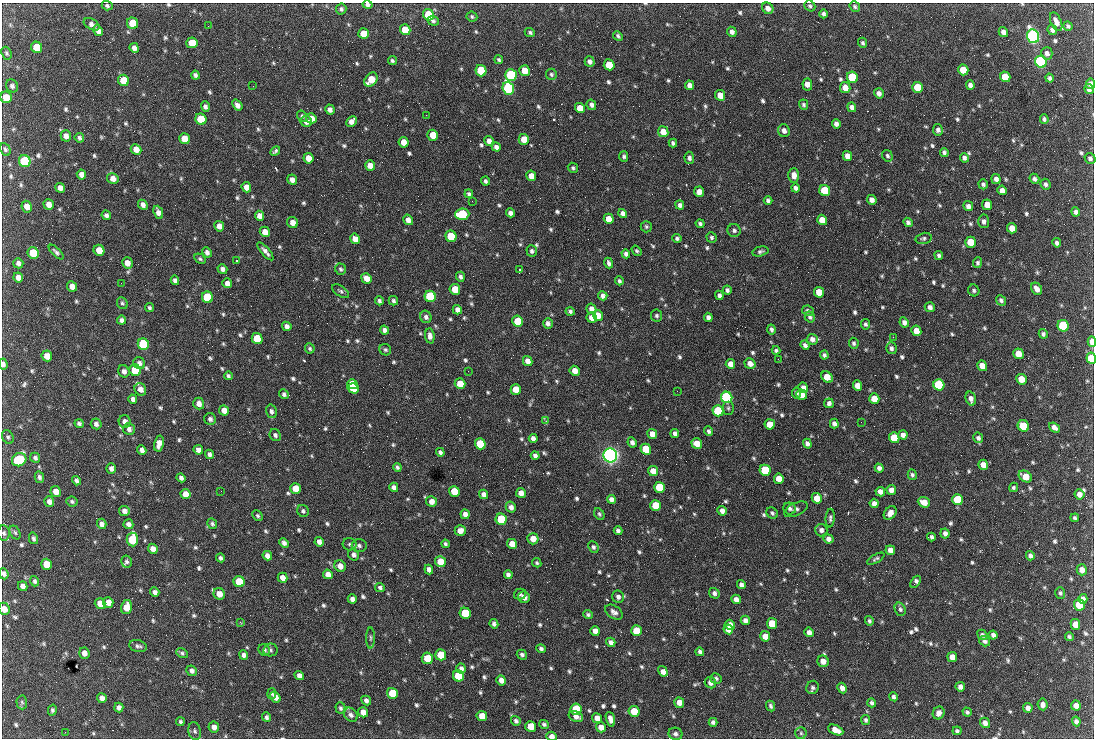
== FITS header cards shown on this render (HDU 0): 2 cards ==
NAXIS1  =                 1092 /fastest changing axis
NAXIS2  =                  736 /next to fastest changing axis

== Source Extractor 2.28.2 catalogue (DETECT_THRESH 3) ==
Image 1092 x 736 px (HDU 0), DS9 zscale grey, 1 PNG px = 1 image px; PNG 1096 x 740 px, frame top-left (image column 1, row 736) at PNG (2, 3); each listed source drawn as its Kron ellipse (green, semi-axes under 4 px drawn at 4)
Background 1670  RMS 38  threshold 114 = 3 sigma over >= 5 px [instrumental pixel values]
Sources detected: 825; of the 825, the 500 brightest by FLUX_AUTO listed and drawn (325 fainter detections omitted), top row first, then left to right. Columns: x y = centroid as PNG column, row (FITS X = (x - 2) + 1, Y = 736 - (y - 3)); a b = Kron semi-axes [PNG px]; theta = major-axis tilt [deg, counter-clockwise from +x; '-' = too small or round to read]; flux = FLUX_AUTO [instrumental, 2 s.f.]
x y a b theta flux
368 5 5 4 - 8.0e+03
107 6 5 4 - 5.2e+03
810 6 6 5 - 5.2e+03
855 6 5 5 - 5.3e+03
768 8 6 5 - 1.5e+04
341 9 5 5 - 6.6e+03
823 14 4 4 - 7.2e+03
428 15 6 5 - 8.2e+04
472 17 5 5 - 4.8e+03
433 21 5 4 - 5.8e+03
1056 22 10 5 -66 1.6e+04
132 23 6 5 - 7.4e+04
92 24 9 5 -28 1.0e+04
208 26 2 2 - 5.1e+03
1068 26 5 4 - 5.5e+03
405 30 5 5 - 5.3e+04
1052 30 5 4 - 8.7e+03
98 31 5 4 - 1.2e+04
530 32 5 4 - 5.2e+03
732 32 5 4 - 1.1e+04
1003 32 5 4 - 1.3e+04
364 34 5 5 - 5.5e+04
618 36 5 3 - 5.1e+03
1033 36 7 6 - 1.2e+06
192 43 6 5 - 4.8e+04
863 43 5 4 - 5.2e+03
37 47 6 5 - 7.6e+04
134 48 5 4 - 1.1e+04
6 53 7 5 -68 5.1e+03
1047 53 6 5 - 1.0e+04
499 60 4 3 - 5.0e+03
392 61 4 4 - 4.9e+03
590 61 5 5 - 9.9e+03
1041 62 6 5 - 8.0e+05
609 65 5 5 - 5.9e+04
963 70 5 5 - 5.7e+04
481 71 6 5 - 1.6e+05
525 71 5 5 - 3.8e+04
551 74 5 5 - 5.4e+03
195 75 4 4 - 6.7e+03
511 75 6 5 - 2.8e+05
852 77 6 5 - 2.0e+05
1005 77 5 5 - 5.9e+04
1050 78 4 3 - 6.3e+03
124 80 6 5 - 7.7e+04
371 80 8 5 49 5.2e+04
1091 84 5 4 - 1.2e+04
689 85 5 4 - 1.6e+04
807 85 6 5 - 2.1e+04
970 85 4 4 - 1.0e+04
12 86 7 6 - 8.4e+03
253 86 2 2 - 2.0e+04
918 87 5 5 - 9.2e+04
508 88 6 5 - 5.8e+05
845 88 5 5 - 2.7e+04
1089 89 5 4 - 1.0e+04
879 93 5 4 - 1.1e+04
720 95 5 5 - 3.2e+04
6 97 6 5 - 3.9e+04
237 105 6 4 -53 1.2e+04
591 105 5 4 - 9.0e+03
804 105 5 4 - 5.0e+03
205 107 5 4 - 8.6e+03
852 107 5 4 - 1.1e+04
580 108 5 5 - 4.2e+04
330 109 5 4 - 1.2e+04
426 115 2 2 - 6.3e+03
302 116 6 4 -55 4.8e+03
311 118 5 5 - 2.0e+04
201 119 6 5 - 6.3e+04
1044 119 5 4 - 5.6e+03
351 121 6 5 - 1.4e+04
306 122 6 5 - 1.3e+04
836 124 5 4 - 9.4e+03
938 130 5 5 - 9.2e+03
784 131 6 5 - 1.1e+04
663 132 5 5 - 3.1e+04
433 135 5 5 - 5.1e+04
66 136 5 5 - 1.5e+04
79 138 5 4 - 6.3e+03
184 139 5 5 - 3.9e+04
524 139 5 5 - 3.5e+04
489 141 5 4 - 1.2e+04
404 142 5 5 - 2.7e+04
673 143 4 4 - 6.4e+03
496 147 5 4 - 1.1e+04
5 149 7 5 -63 5.9e+03
136 149 5 5 - 2.3e+04
275 151 5 3 - 5.4e+03
944 152 4 4 - 6.3e+03
624 156 5 4 - 5.3e+03
847 156 5 4 - 1.6e+04
887 156 6 5 - 6.0e+03
308 158 5 5 - 2.7e+04
689 158 6 5 - 7.5e+03
964 158 5 4 - 8.1e+03
1090 158 6 5 - 6.2e+03
25 161 6 5 - 2.7e+05
370 165 5 5 - 2.4e+04
573 168 5 4 - 5.0e+03
81 175 5 4 - 1.5e+04
794 175 7 5 89 1.6e+04
531 176 5 5 - 2.9e+04
113 179 6 5 - 1.8e+04
996 179 5 4 - 1.0e+04
1034 179 5 4 - 7.8e+03
292 180 5 4 - 1.3e+04
485 181 4 3 - 6.1e+03
983 184 5 4 - 6.9e+03
1045 184 5 5 - 7.2e+03
246 187 5 4 - 2.1e+04
60 188 5 4 - 1.2e+04
795 188 4 4 - 7.6e+03
1002 190 5 4 - 1.4e+04
825 191 5 5 - 1.5e+05
699 192 5 5 - 1.9e+04
469 194 4 4 - 5.2e+03
768 200 4 4 - 5.9e+03
872 200 5 4 - 1.4e+04
472 201 2 2 - 8.0e+03
49 204 5 5 - 1.9e+04
143 205 5 4 - 1.1e+04
680 205 5 4 - 7.6e+03
987 205 5 5 - 2.5e+04
968 206 5 4 - 1.1e+04
27 207 6 5 - 2.0e+04
158 212 7 4 -69 1.3e+04
1076 212 4 4 - 6.8e+03
510 213 4 4 - 1.0e+04
623 213 5 4 - 1.0e+04
462 214 7 5 5 1.6e+05
106 215 5 4 - 8.0e+03
259 216 5 4 - 1.8e+04
609 219 5 5 - 3.2e+04
408 220 5 4 - 1.3e+04
822 220 5 5 - 3.2e+04
984 221 7 5 -84 9.0e+03
292 222 6 5 - 1.8e+04
908 222 5 4 - 6.5e+03
700 224 4 3 - 5.7e+03
219 226 5 5 - 1.7e+04
646 227 6 5 - 4.9e+03
1012 228 5 4 - 2.6e+04
734 230 6 6 - 7.4e+03
265 232 5 5 - 2.2e+04
451 236 6 5 - 1.5e+05
712 237 5 5 - 5.4e+03
677 238 5 4 - 5.7e+03
924 238 8 5 12 6.1e+03
355 239 5 5 - 2.5e+04
970 242 5 5 - 5.6e+04
1057 243 4 4 - 7.9e+03
99 250 6 5 - 3.3e+04
265 251 11 3 -50 1.1e+04
532 251 6 5 - 6.5e+03
637 251 6 4 -55 4.9e+03
760 251 8 4 13 6.3e+03
56 252 9 4 -44 6.4e+03
207 252 5 4 - 9.4e+03
33 253 6 5 - 1.0e+05
626 254 4 4 - 7.8e+03
939 255 4 4 - 5.9e+03
200 259 6 4 -30 4.9e+03
236 261 3 2 - 1.2e+05
18 263 5 5 - 9.3e+03
127 263 6 5 - 1.9e+04
609 263 5 3 - 7.9e+03
978 263 5 4 - 5.8e+03
222 269 5 4 - 9.3e+03
341 269 5 5 - 5.6e+03
519 269 3 2 - 6.1e+03
18 277 5 4 - 1.7e+04
460 277 5 4 - 6.8e+03
366 278 6 4 -50 2.1e+04
175 280 5 4 - 9.6e+03
619 281 4 3 - 6.2e+03
121 283 2 2 - 9.1e+03
227 283 5 4 - 1.2e+04
72 286 5 4 - 1.7e+04
455 289 5 5 - 5.6e+04
1037 289 6 5 - 1.5e+04
727 290 4 4 - 6.5e+03
974 290 6 5 - 6.0e+03
341 291 9 5 -34 6.2e+03
819 292 5 5 - 4.1e+04
719 295 4 4 - 8.1e+03
430 296 6 5 - 2.5e+05
603 296 5 4 - 9.4e+03
207 297 6 5 - 2.1e+05
1001 300 6 4 -47 6.5e+03
379 301 4 4 - 5.5e+03
393 301 5 4 - 5.4e+03
122 303 6 5 - 5.1e+03
930 307 5 5 - 1.0e+04
149 308 5 4 - 5.1e+03
591 309 5 4 - 1.6e+04
457 310 5 4 - 1.1e+04
570 311 4 4 - 5.9e+03
808 311 6 5 - 6.6e+03
598 315 5 5 - 2.7e+04
657 316 6 5 - 5.6e+03
426 317 6 5 - 8.3e+03
708 317 4 4 - 9.3e+03
810 317 6 5 - 6.2e+03
592 318 5 5 - 2.6e+04
122 320 4 4 - 8.0e+03
518 321 5 5 - 8.4e+04
904 322 5 4 - 1.1e+04
548 323 5 4 - 9.4e+03
865 324 5 4 - 5.9e+03
287 326 5 4 - 1.2e+04
1063 326 6 5 - 2.6e+05
771 329 5 4 - 6.8e+03
384 330 5 4 - 9.7e+03
916 331 5 5 - 2.7e+04
1043 334 5 4 - 5.5e+03
430 336 7 4 -83 1.2e+04
893 337 2 2 - 1.5e+04
257 338 6 5 - 9.0e+04
812 339 5 5 - 1.2e+04
1092 342 5 3 - 3.2e+04
854 343 5 5 - 5.9e+03
143 344 6 5 - 3.1e+05
805 345 5 4 - 7.8e+03
310 348 5 5 - 4.8e+03
891 348 6 5 - 7.4e+03
385 350 6 5 - 4.8e+03
776 350 4 4 - 5.7e+03
1018 354 5 5 - 3.5e+04
824 355 4 4 - 6.4e+03
47 356 5 5 - 2.6e+04
1091 358 6 4 -82 8.9e+04
778 359 2 2 - 8.8e+03
528 361 5 4 - 1.7e+04
139 363 6 5 - 1.0e+04
750 363 6 5 - 1.6e+04
3 364 6 4 -85 8.6e+03
730 364 5 4 - 1.6e+04
982 366 5 5 - 2.4e+04
135 370 6 5 - 1.1e+05
124 371 6 5 - 1.1e+04
468 371 2 2 - 5.8e+03
575 371 5 4 - 2.0e+04
228 376 4 3 - 5.1e+03
827 377 6 5 - 3.6e+04
1021 379 5 5 - 3.6e+04
352 384 5 5 - 6.9e+04
460 384 5 5 - 3.9e+04
939 385 6 5 - 2.7e+05
857 386 5 4 - 2.4e+04
353 388 6 5 - 8.4e+04
803 388 5 4 - 1.5e+04
140 389 6 5 - 1.6e+04
516 389 5 5 - 4.5e+04
677 391 2 2 - 6.0e+03
796 393 5 4 - 6.4e+03
284 394 5 4 - 6.8e+03
802 395 5 5 - 2.7e+04
727 397 6 5 - 6.8e+05
133 399 4 4 - 9.6e+03
874 399 5 5 - 3.3e+04
971 399 7 5 -75 1.2e+04
829 403 5 5 - 8.2e+03
199 404 6 5 - 1.7e+04
728 408 6 5 - 4.9e+03
224 410 5 5 - 2.1e+04
271 411 7 5 -76 8.6e+03
718 411 5 5 - 1.7e+05
210 419 6 6 - 8.4e+03
546 421 3 2 - 7.7e+03
125 422 6 6 - 1.1e+04
861 422 2 2 - 5.5e+03
79 424 4 4 - 6.6e+03
96 424 5 5 - 8.2e+03
770 424 5 5 - 3.7e+04
834 424 5 4 - 1.1e+04
1023 426 6 5 - 9.8e+04
1054 427 6 4 -37 1.1e+04
129 429 6 5 - 8.9e+03
709 431 5 4 - 6.1e+03
675 433 4 4 - 8.0e+03
652 434 5 5 - 2.3e+04
275 435 6 5 - 7.2e+03
903 435 4 4 - 1.2e+04
8 437 7 5 -62 5.4e+03
533 438 5 4 - 1.1e+04
894 438 5 5 - 9.5e+04
978 438 5 5 - 7.1e+03
632 442 5 4 - 9.3e+03
697 443 5 5 - 3.3e+04
159 444 8 4 77 1.7e+04
480 444 5 5 - 1.3e+05
807 444 5 4 - 9.8e+03
646 449 5 5 - 1.1e+05
142 450 5 4 - 9.6e+03
198 450 5 4 - 1.2e+04
440 452 4 4 - 6.7e+03
209 454 5 4 - 7.8e+03
610 455 7 6 - 1.6e+06
535 456 4 4 - 8.2e+03
35 458 5 4 - 7.2e+03
19 460 7 6 - 2.0e+05
983 465 5 5 - 2.1e+04
397 467 4 3 - 5.8e+03
111 468 5 4 - 9.8e+03
879 468 4 4 - 9.3e+03
765 470 5 5 - 1.6e+05
653 471 5 5 - 2.9e+04
912 475 5 4 - 6.0e+03
1025 476 7 5 -33 4.5e+04
39 477 6 4 -75 7.2e+03
181 478 4 4 - 9.3e+03
779 479 5 5 - 3.5e+04
77 481 5 4 - 7.8e+03
394 487 5 4 - 1.1e+04
659 487 5 5 - 1.2e+05
1013 487 5 4 - 4.9e+03
295 488 5 5 - 4.4e+04
891 490 5 5 - 1.7e+04
56 491 5 5 - 2.0e+04
221 491 2 2 - 7.1e+03
454 491 5 5 - 5.9e+04
880 492 5 4 - 1.4e+04
521 493 5 5 - 2.0e+04
186 494 5 5 - 2.5e+04
484 494 5 4 - 1.3e+04
1079 494 5 5 - 1.5e+04
817 498 5 5 - 3.1e+04
611 499 4 4 - 1.0e+04
958 500 5 5 - 1.5e+05
72 501 6 5 - 4.9e+03
431 501 5 5 - 1.8e+04
49 502 5 4 - 1.2e+04
924 502 6 5 - 2.5e+04
874 503 5 4 - 1.3e+04
656 506 5 5 - 9.3e+04
511 507 6 5 - 1.1e+04
790 509 6 5 - 6.2e+03
796 509 13 6 24 9.4e+03
124 511 5 5 - 1.0e+04
303 511 6 5 - 6.3e+03
722 511 5 4 - 1.2e+04
772 513 6 5 - 5.5e+03
890 513 7 5 51 1.8e+04
465 514 5 4 - 1.3e+04
599 514 6 4 -61 5.0e+03
258 516 6 4 -46 4.8e+03
830 518 9 4 86 6.6e+03
1075 518 4 3 - 5.3e+03
501 519 6 5 - 1.8e+05
102 524 5 4 - 1.1e+04
128 524 5 5 - 9.6e+03
212 524 5 4 - 5.7e+03
460 530 5 5 - 1.7e+04
821 530 6 6 - 9.1e+03
618 531 4 4 - 7.4e+03
4 533 7 6 - 6.6e+03
15 533 7 5 -62 5.4e+03
945 533 5 4 - 9.5e+03
931 537 4 4 - 7.1e+03
33 538 6 4 -75 5.8e+03
132 539 7 5 -85 1.7e+05
533 539 6 5 - 3.2e+04
828 539 5 4 - 1.0e+04
319 542 5 4 - 1.2e+04
284 543 5 4 - 8.1e+03
350 544 7 6 - 6.1e+03
445 544 4 3 - 5.1e+03
512 544 5 5 - 3.1e+04
359 545 7 6 - 8.7e+03
593 547 6 5 - 6.6e+03
153 549 5 4 - 1.5e+04
890 550 5 4 - 1.4e+04
354 555 6 5 - 8.2e+03
267 556 5 4 - 1.2e+04
1030 556 5 4 - 7.6e+03
220 558 4 4 - 6.5e+03
876 559 9 4 29 5.4e+03
127 562 6 5 - 6.0e+03
440 562 5 5 - 4.8e+04
537 563 5 4 - 4.9e+03
46 564 6 5 - 4.3e+04
340 566 6 5 - 2.1e+04
429 569 5 4 - 1.2e+04
1082 570 5 5 - 1.8e+04
4 574 5 4 - 7.9e+03
328 574 5 4 - 1.6e+04
508 575 4 4 - 8.6e+03
283 578 5 4 - 1.7e+04
35 581 5 4 - 6.0e+03
239 582 6 5 - 8.6e+04
916 582 7 4 56 8.5e+03
741 585 4 4 - 9.4e+03
23 586 5 4 - 1.1e+04
380 587 5 4 - 5.9e+03
155 592 5 4 - 1.0e+04
714 593 5 5 - 7.7e+03
1060 593 6 4 -72 5.2e+03
219 594 6 5 - 2.4e+04
520 594 6 5 - 5.6e+03
524 597 6 5 - 1.3e+04
618 597 6 6 - 9.5e+03
352 599 5 4 - 1.0e+04
736 599 5 4 - 1.3e+04
1083 599 5 4 - 1.2e+04
108 602 5 5 - 2.5e+04
100 604 6 5 - 2.8e+04
1080 605 6 5 - 1.2e+05
126 607 7 5 77 3.0e+04
4 609 6 5 - 2.2e+04
900 609 7 5 -69 6.4e+03
614 612 10 6 -34 1.1e+04
465 613 6 5 - 1.2e+05
588 614 5 4 - 5.2e+03
745 620 4 4 - 9.9e+03
869 621 5 4 - 5.6e+03
240 622 3 3 - 6.1e+03
494 624 5 4 - 7.4e+03
772 624 5 5 - 6.5e+04
1075 624 5 4 - 2.4e+04
730 625 5 4 - 1.9e+04
728 629 5 4 - 2.1e+04
595 631 5 4 - 1.4e+04
637 631 5 5 - 7.8e+04
809 632 5 4 - 1.1e+04
982 635 5 4 - 7.0e+03
993 635 4 4 - 8.3e+03
765 636 5 5 - 2.4e+04
1069 637 4 4 - 5.5e+03
370 638 10 4 -90 5.6e+03
985 641 6 5 - 7.4e+03
611 642 5 4 - 9.4e+03
138 646 9 6 -12 7.2e+03
541 649 5 4 - 6.1e+03
264 650 6 5 - 7.0e+03
270 650 7 6 - 6.0e+03
700 652 4 4 - 6.5e+03
84 653 5 5 - 1.4e+04
182 653 6 4 -28 5.1e+03
244 655 5 4 - 8.6e+03
441 655 5 5 - 6.0e+04
522 655 5 4 - 6.7e+03
952 657 5 5 - 2.0e+04
427 658 6 5 - 5.6e+04
823 661 6 5 - 2.0e+04
461 669 5 4 - 9.8e+03
192 671 5 5 - 8.7e+03
663 671 5 4 - 2.5e+04
299 675 5 4 - 1.1e+04
458 676 6 5 - 9.8e+04
716 678 6 5 - 6.2e+03
501 680 5 4 - 1.3e+04
710 683 6 5 - 1.3e+04
813 687 7 6 - 7.8e+03
960 687 5 4 - 1.2e+04
842 688 5 4 - 1.1e+04
272 693 5 4 - 5.9e+03
392 693 5 5 - 8.5e+04
275 697 6 4 -54 2.1e+04
894 697 4 4 - 6.9e+03
102 698 5 4 - 1.5e+04
366 701 5 4 - 8.9e+03
22 702 7 5 -87 5.0e+03
679 703 5 5 - 2.4e+04
872 703 4 4 - 6.1e+03
1043 704 6 5 - 1.1e+04
1076 705 5 5 - 1.5e+04
771 706 5 4 - 5.9e+03
119 708 5 4 - 9.5e+03
340 708 6 5 - 5.6e+03
1028 708 5 4 - 1.1e+04
576 709 6 5 - 1.1e+05
52 710 5 4 - 5.7e+03
634 711 5 5 - 6.0e+04
363 712 5 5 - 1.9e+04
967 712 5 4 - 5.5e+03
939 713 6 6 - 1.3e+04
351 715 8 6 -48 1.0e+04
482 716 5 5 - 3.1e+04
266 717 5 4 - 6.4e+03
576 717 7 5 -24 1.4e+04
597 718 5 5 - 2.1e+04
610 719 7 4 -74 1.4e+04
866 720 5 4 - 5.4e+03
516 721 5 4 - 5.8e+03
1076 721 5 4 - 7.5e+03
180 722 4 4 - 5.1e+03
713 722 4 4 - 6.8e+03
985 723 5 5 - 1.2e+04
544 724 5 4 - 5.5e+03
531 726 5 5 - 4.4e+04
214 727 5 5 - 1.4e+04
601 727 5 5 - 2.1e+04
836 730 8 4 -24 2.3e+04
195 731 9 6 -76 6.9e+03
957 731 4 4 - 5.2e+03
65 732 2 2 - 9.9e+03
801 733 6 5 - 4.9e+03
675 734 7 6 - 7.4e+03
551 736 5 4 - 1.3e+04
At the frame edge (FLAGS 8, measured only in part): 8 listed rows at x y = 368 5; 1092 342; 1091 358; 3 364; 4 533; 4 574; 4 609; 551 736
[325 fainter detections neither listed nor drawn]